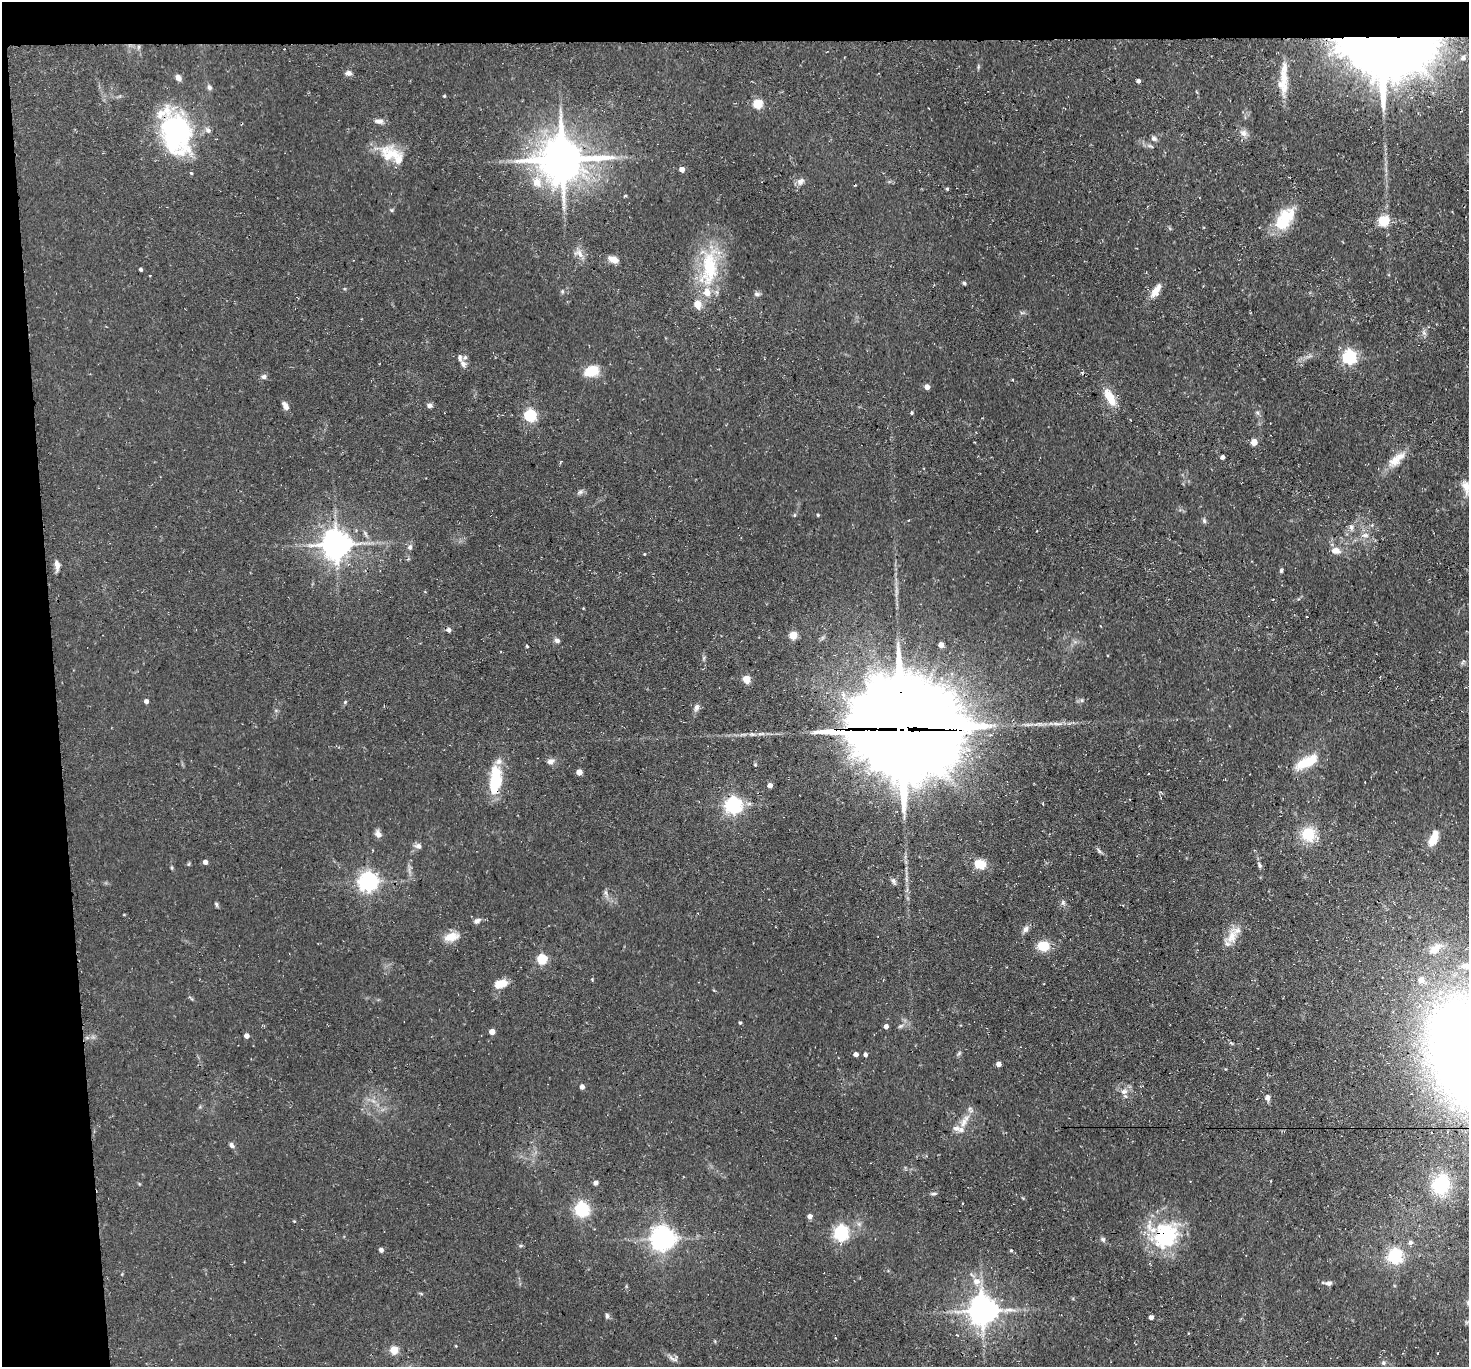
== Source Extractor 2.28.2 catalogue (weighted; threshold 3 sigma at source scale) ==
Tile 1 of 3 x 3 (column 1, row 1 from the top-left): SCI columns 1-1467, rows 2887-4251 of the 4401 x 4372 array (HDU 1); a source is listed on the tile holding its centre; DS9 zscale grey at full resolution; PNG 1471 x 1369 px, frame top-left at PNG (2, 2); no overlay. Shown black and unused: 7% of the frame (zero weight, under 3 of 4 exposures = <1% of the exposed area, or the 3 px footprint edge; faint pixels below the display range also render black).
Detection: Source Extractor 2.28.2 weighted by HDU 2 'WHT'; one run over the whole footprint, this tile lists its part. Background 0.0734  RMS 0.0054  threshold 0.0241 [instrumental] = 3 sigma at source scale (4.5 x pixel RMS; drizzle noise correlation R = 1.50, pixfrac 1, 0.05/0.05 arcsec/px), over >= 5 px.
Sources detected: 155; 2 inside a brighter object's white glare — not listed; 12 inside a brighter listed object's ellipse — not listed separately; the other 141 listed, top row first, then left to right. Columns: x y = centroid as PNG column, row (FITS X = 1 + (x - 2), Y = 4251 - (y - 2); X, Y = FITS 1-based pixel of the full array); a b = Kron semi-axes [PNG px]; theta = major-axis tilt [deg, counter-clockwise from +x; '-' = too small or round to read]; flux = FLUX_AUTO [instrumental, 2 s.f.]
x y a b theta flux
1384 50 69 43 -5 780
1463 58 9 7 19 2.2
978 67 6 4 72 0.72
348 73 8 6 -7 2
1283 79 46 11 88 13
1138 81 4 4 - 1.5
209 87 7 5 -71 1.3
444 96 4 3 - 0.54
758 104 5 5 - 30
379 121 13 6 -7 2.5
176 132 56 33 -84 72
1244 133 11 9 -49 3
1154 138 8 6 -41 1.4
391 155 34 22 -20 17
562 159 14 13 - 2000
682 169 4 4 - 4.1
800 181 11 8 37 2.5
537 182 16 13 -69 8.1
947 189 4 4 - 0.65
625 196 4 3 - 0.67
392 210 6 4 -71 0.63
1285 218 32 16 54 19
1383 221 5 5 - 44
579 253 15 9 -29 4.1
613 259 12 7 -21 4.1
709 268 58 23 84 40
141 269 4 3 - 1
150 275 3 2 - 0.36
964 283 4 4 - 0.8
1156 290 20 8 56 5.8
757 294 8 6 -20 1.3
1424 333 7 5 -45 1.2
1349 357 6 6 - 110
463 364 10 7 -53 2.1
591 371 13 9 18 15
264 377 8 6 15 1.6
927 387 4 4 - 3.9
1110 397 21 9 -61 11
430 405 8 6 -5 1.6
285 406 10 6 -60 2.9
912 413 5 4 - 0.72
1257 413 7 5 -60 1.2
530 416 6 6 - 68
1254 442 5 4 - 7.2
1222 457 4 4 - 2.2
1395 461 20 13 41 7.8
1466 487 21 10 -78 5.4
580 492 8 6 16 1.4
794 515 6 3 70 0.62
818 515 4 3 - 0.6
1204 521 7 5 -73 1.1
1351 527 9 6 -79 1.7
1365 535 9 6 -13 2.4
336 544 8 8 - 860
410 547 8 6 73 1.6
1336 550 12 9 -12 4.1
644 554 3 3 - 0.39
57 565 15 6 -86 2.8
1281 570 6 4 88 0.79
1307 617 2 2 - 0.45
448 630 6 6 - 1.5
793 635 5 5 - 16
557 640 7 5 -39 1.7
941 645 4 4 - 3.6
527 646 5 2 - 0.54
747 679 5 5 - 15
1082 700 6 4 72 0.78
146 701 4 4 - 2.1
345 702 6 4 47 0.69
696 707 11 7 70 2.1
1057 724 16 4 -3 2.7
902 729 41 35 -14 9600
752 734 8 5 -23 1.1
550 761 10 8 18 2.3
1307 762 31 12 27 14
755 765 4 4 - 0.53
579 772 4 4 - 6.2
1148 774 3 2 - 0.36
770 785 4 4 - 3
495 786 38 15 65 18
733 805 6 6 - 210
378 834 10 7 -59 2.6
1308 834 15 14 - 16
1434 838 20 9 67 7.7
418 846 9 7 -22 2.1
1099 851 9 4 -55 1.1
205 862 4 4 - 2.8
980 864 12 9 -8 11
1259 865 8 5 -63 1.2
172 868 6 4 -71 0.65
893 881 10 6 -65 1.6
368 882 7 7 - 260
1063 903 8 6 -75 1.4
216 904 7 4 -72 0.89
477 921 10 6 29 1.9
1026 929 9 6 56 2.3
1232 936 25 12 71 8.7
451 937 16 9 14 8.2
1043 946 10 8 -2 13
1436 948 24 13 38 9.3
542 959 5 5 - 37
1421 980 7 7 - 4.8
501 983 16 9 17 6.1
740 1023 4 4 - 0.62
886 1026 4 4 - 2
900 1026 7 5 43 1.1
492 1032 5 4 - 4.5
246 1036 4 4 - 3
1258 1048 3 2 - 0.54
959 1053 7 4 56 0.87
856 1054 4 4 - 2.6
865 1054 4 4 - 1.6
998 1064 4 4 - 3.1
582 1087 4 4 - 2.7
1124 1091 10 8 13 3.2
1267 1098 9 7 -79 1.9
373 1101 7 4 -19 1.5
963 1122 19 7 73 5.6
231 1145 7 5 -42 1.6
596 1183 4 4 - 2.3
1441 1184 24 19 63 29
933 1194 8 4 1 0.92
581 1210 6 6 - 130
809 1216 5 5 - 2.2
841 1233 7 6 - 130
1167 1234 37 29 -24 40
663 1239 9 8 - 470
1103 1239 7 6 - 1.3
1410 1243 5 5 - 1.9
381 1250 5 5 - 1.5
1011 1250 4 3 - 0.6
1395 1256 6 6 - 130
976 1281 11 9 18 4.8
1328 1283 9 6 3 1.8
982 1311 9 8 - 820
607 1316 8 5 -88 1.2
1151 1317 4 4 - 2
394 1350 5 5 - 20
1438 1353 3 2 - 0.71
673 1359 17 5 -25 2.1
1383 1363 5 5 - 1
Overlapping masked pixels (flux is a lower limit): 6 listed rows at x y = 1384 50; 176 132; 562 159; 902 729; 495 786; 1167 1234
Isophote crosses this tile's border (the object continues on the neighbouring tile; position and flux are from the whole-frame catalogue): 1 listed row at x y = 1466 487